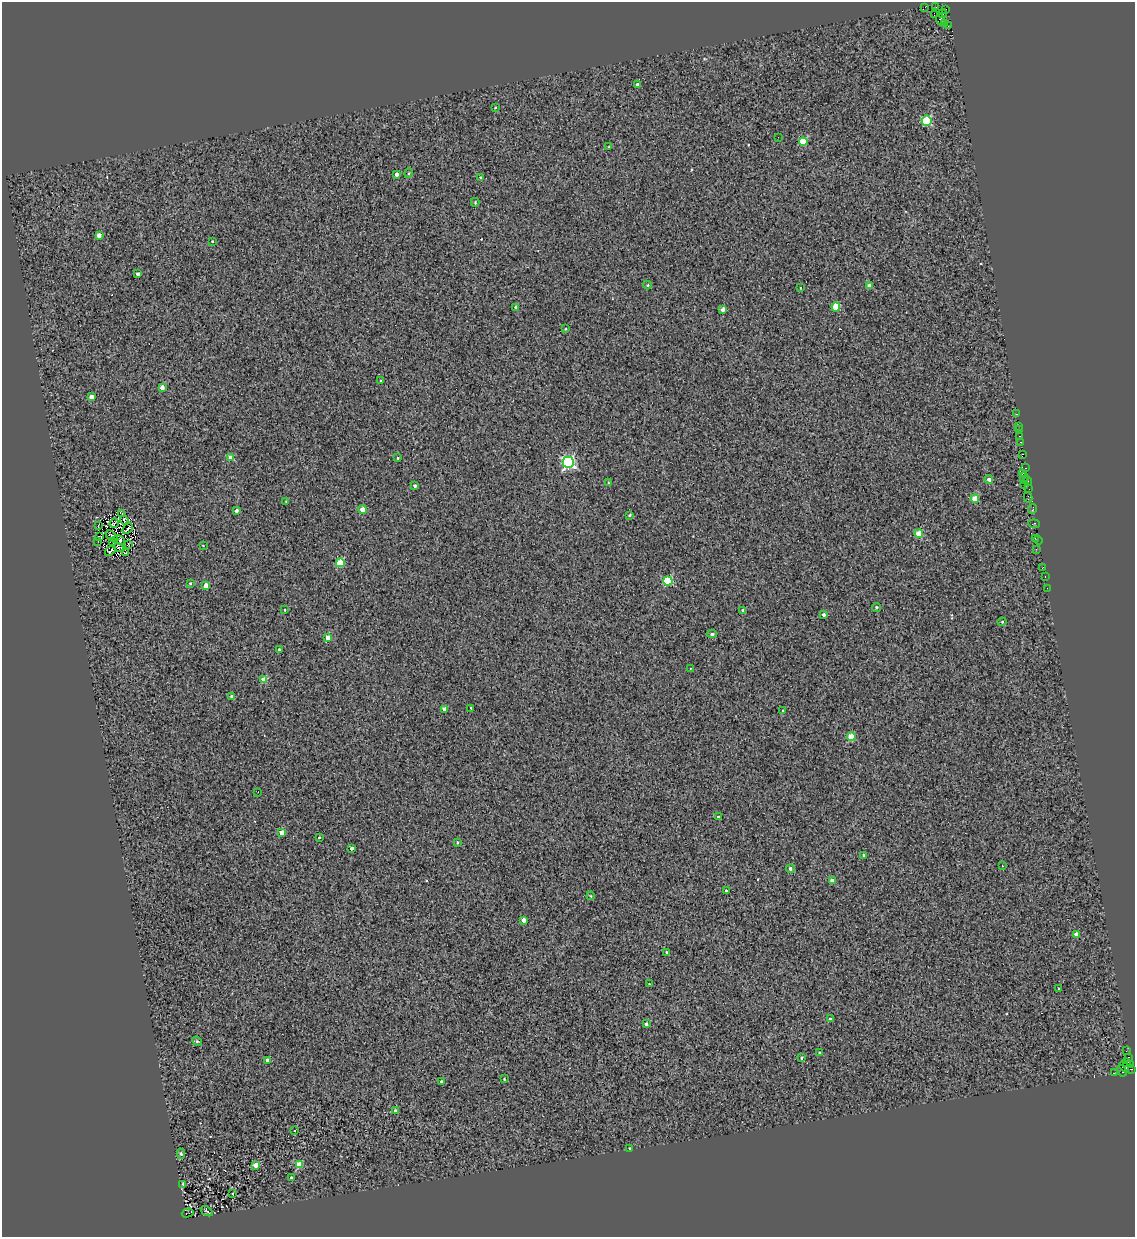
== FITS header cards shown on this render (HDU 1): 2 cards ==
NAXIS1  =                 1133
NAXIS2  =                 1235

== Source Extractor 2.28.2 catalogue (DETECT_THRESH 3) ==
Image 1133 x 1235 px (HDU 1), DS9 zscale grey, 1 PNG px = 1 image px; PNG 1137 x 1239 px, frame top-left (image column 1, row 1235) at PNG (2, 2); each listed source drawn as its Kron ellipse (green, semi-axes under 4 px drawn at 4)
Background 1.67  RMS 4.6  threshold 13.8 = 3 sigma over >= 5 px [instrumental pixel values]
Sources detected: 145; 3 with non-positive FLUX_AUTO (blend fragments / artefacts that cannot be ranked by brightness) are neither listed nor drawn; the other 142 listed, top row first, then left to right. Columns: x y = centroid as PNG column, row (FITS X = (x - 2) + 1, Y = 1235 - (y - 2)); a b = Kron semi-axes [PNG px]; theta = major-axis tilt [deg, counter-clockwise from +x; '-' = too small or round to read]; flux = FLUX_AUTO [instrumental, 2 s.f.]
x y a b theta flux
925 7 4 2 - 3400
936 7 2 2 - 920
946 9 4 2 - 120
943 14 4 2 - 890
934 15 3 3 - 1600
940 19 6 4 -82 2800
945 24 3 2 - 480
948 26 2 2 - 220
637 85 3 3 - 780
495 107 2 2 - 250
927 121 5 5 - 23000
778 137 2 2 - 910
803 142 4 4 - 7800
609 147 3 2 - 330
409 173 5 3 - 310
396 174 4 3 - 1300
480 178 4 3 - 360
475 202 4 3 - 440
99 235 4 3 - 2500
212 241 3 2 - 220
138 274 4 3 - 1300
648 285 4 4 - 320
869 286 4 4 - 2400
800 288 3 2 - 170
516 307 4 4 - 990
836 307 4 4 - 9700
723 309 4 3 - 1800
565 329 4 3 - 290
381 381 3 2 - 260
162 388 4 3 - 2600
91 397 4 3 - 2200
1016 414 3 2 - 550
1019 426 3 2 - 620
1019 430 2 2 - 320
1019 436 3 2 - 1100
1021 442 3 2 - 770
1023 454 3 2 - 1600
231 458 4 4 - 3000
397 458 3 3 - 1400
568 462 5 5 - 58000
1026 468 3 2 - 1200
1022 474 4 2 - 820
1024 478 6 2 90 1500
989 480 4 4 - 1500
1028 481 5 3 - 790
608 483 4 2 - 200
1024 484 4 2 - 360
415 486 4 4 - 770
1029 489 3 2 - 380
1028 497 5 2 - 34
975 499 4 4 - 4500
286 501 4 3 - 220
1033 509 5 3 - 1100
363 510 4 4 - 4000
236 511 4 3 - 960
122 513 3 2 - 290
630 515 3 2 - 370
124 520 4 2 - 250
114 523 5 2 - 270
1034 524 6 4 -8 1900
98 525 4 2 - 200
127 529 6 2 46 450
919 534 4 4 - 6900
112 536 8 3 -44 400
99 537 4 2 - 200
1035 538 3 2 - 820
119 540 6 3 -33 300
1038 540 5 2 - 1000
98 541 2 2 - 160
113 542 4 2 - 280
128 545 3 2 - 250
203 545 3 2 - 730
119 548 5 2 - 370
1036 549 2 2 - 3800
110 551 6 2 36 290
125 553 4 2 - 220
340 563 4 4 - 12000
1042 568 3 2 - 1100
1045 577 3 2 - 560
668 581 4 4 - 18000
190 583 3 3 - 350
206 585 4 4 - 3200
1047 588 2 2 - 350
877 607 4 4 - 460
285 610 2 2 - 210
743 611 3 3 - 730
823 615 3 3 - 920
1002 622 4 4 - 290
712 634 5 3 - 600
328 638 4 3 - 3000
279 649 3 3 - 410
690 668 3 2 - 320
264 680 4 4 - 3900
232 697 4 3 - 1200
471 708 3 2 - 1900
445 709 4 4 - 2200
783 711 4 3 - 330
851 737 4 4 - 8600
258 792 2 2 - 150
718 817 3 3 - 540
282 833 4 4 - 3800
319 837 3 2 - 380
457 843 4 3 - 260
351 848 4 3 - 2400
864 855 3 3 - 350
1002 866 2 2 - 240
790 869 4 4 - 870
832 880 4 3 - 2200
726 891 3 3 - 2600
591 896 4 3 - 260
524 920 4 4 - 2500
1076 934 4 3 - 2000
667 952 3 3 - 270
649 984 2 2 - 180
1058 988 2 2 - 270
830 1019 3 3 - 910
646 1024 3 3 - 780
197 1041 5 4 - 460
1126 1051 2 2 - 170
819 1053 4 3 - 260
1128 1057 3 2 - 600
801 1058 4 3 - 370
267 1060 4 3 - 990
1126 1063 3 3 - 4100
1130 1065 4 2 - 250
1124 1067 5 3 - 6100
1131 1069 3 2 - 620
1122 1071 6 3 -63 2900
1114 1073 4 2 - 920
504 1079 4 4 - 320
441 1082 3 3 - 570
395 1111 4 3 - 690
294 1130 3 2 - 350
630 1148 3 3 - 390
181 1154 5 4 - 610
256 1165 4 3 - 3600
299 1165 4 4 - 7300
291 1178 3 3 - 2600
183 1184 3 2 - 270
233 1193 3 2 - 320
207 1211 6 2 -33 360
188 1213 6 2 16 850
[3 non-positive-flux detections neither listed nor drawn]